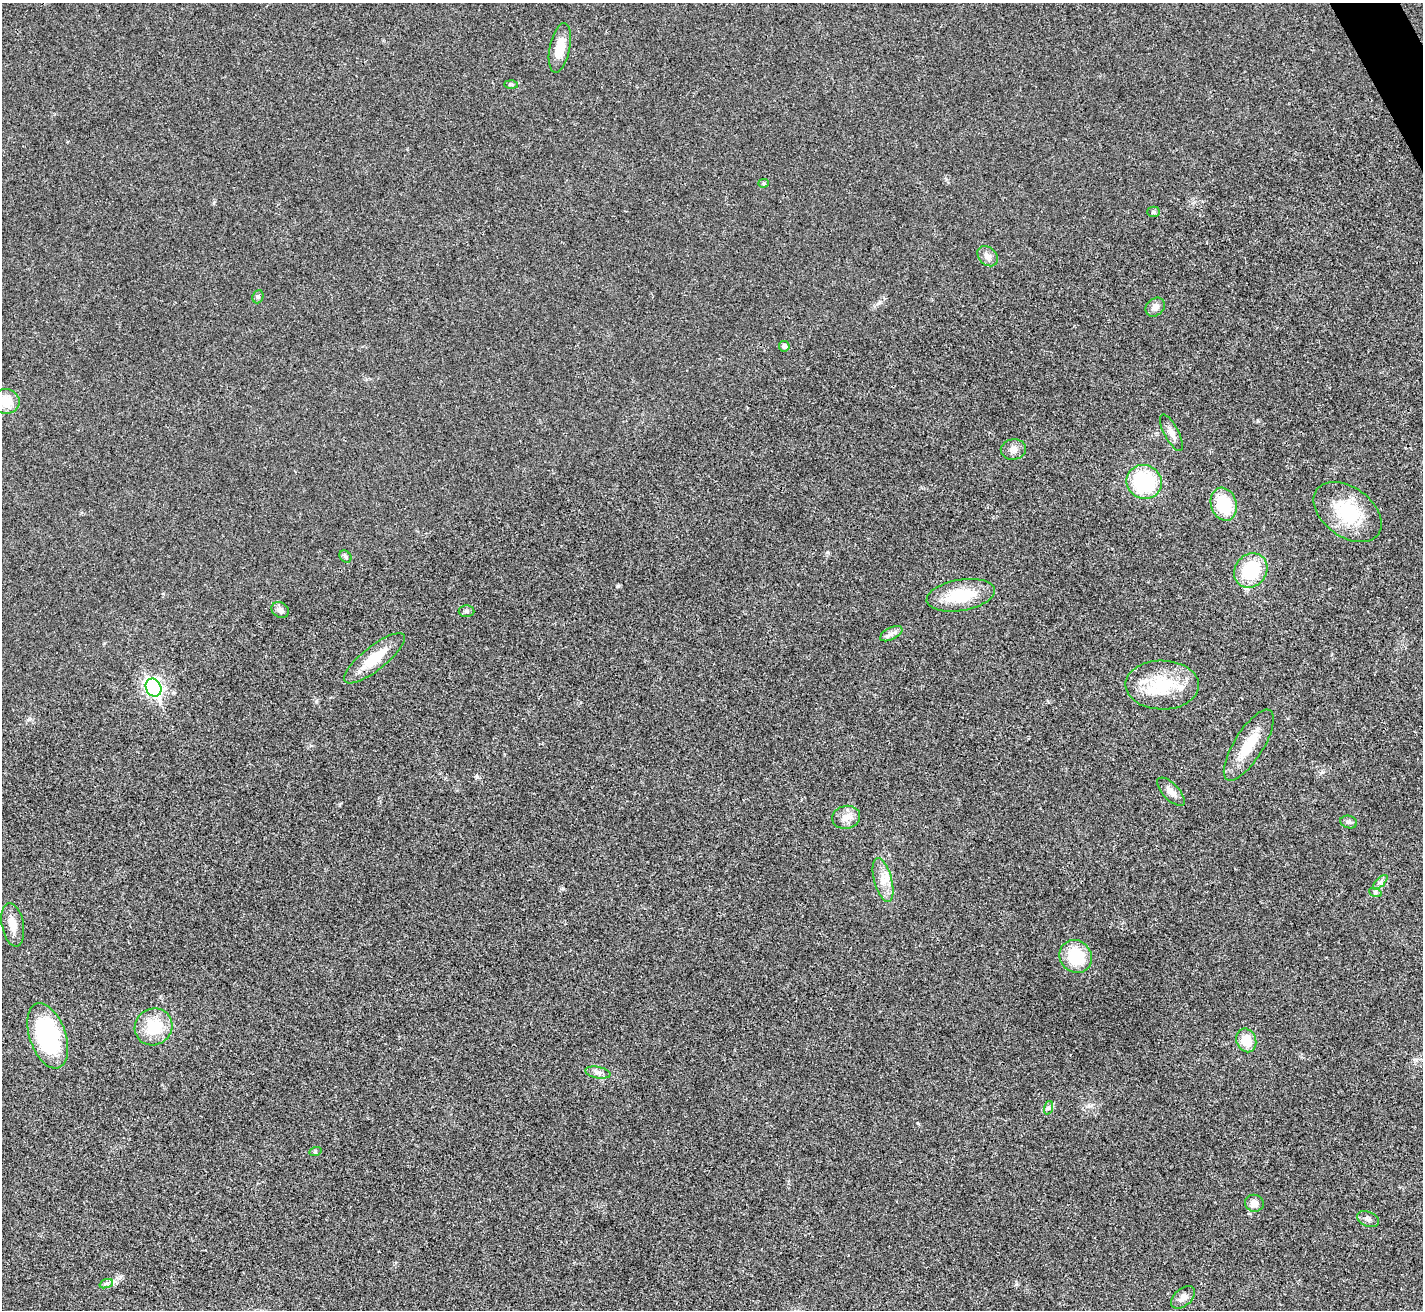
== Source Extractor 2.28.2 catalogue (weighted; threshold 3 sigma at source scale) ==
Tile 10 of 4 x 4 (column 2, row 3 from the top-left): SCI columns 1426-2846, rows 1598-2905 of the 5689 x 5677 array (HDU 1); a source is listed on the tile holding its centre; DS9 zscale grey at full resolution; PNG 1425 x 1312 px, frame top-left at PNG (2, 3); each listed source drawn as its Kron ellipse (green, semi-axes under 4 px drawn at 4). Shown black and unused: <1% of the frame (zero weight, under 3 of 4 exposures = <1% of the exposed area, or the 3 px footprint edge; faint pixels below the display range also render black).
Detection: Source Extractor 2.28.2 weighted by HDU 2 'WHT'; one run over the whole footprint, this tile lists its part. Background 0.0208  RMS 0.0055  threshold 0.0248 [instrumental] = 3 sigma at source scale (4.5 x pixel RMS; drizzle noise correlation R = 1.50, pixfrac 1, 0.05/0.05 arcsec/px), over >= 5 px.
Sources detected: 43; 1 inside a brighter listed object's ellipse — not listed separately; the other 42 listed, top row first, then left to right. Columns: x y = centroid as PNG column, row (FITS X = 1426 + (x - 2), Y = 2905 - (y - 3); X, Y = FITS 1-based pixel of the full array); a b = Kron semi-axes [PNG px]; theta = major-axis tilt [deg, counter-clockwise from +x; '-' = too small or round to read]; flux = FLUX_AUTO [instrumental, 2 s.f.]
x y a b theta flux
560 48 25 10 78 10
511 85 7 4 -1 0.8
763 183 5 4 - 0.72
1154 212 6 5 - 0.87
988 256 11 8 -43 3.4
258 297 7 5 68 0.98
1155 307 10 8 42 3.1
784 346 5 5 - 2
6 401 14 12 -9 10
1171 433 20 7 -62 4
1013 449 12 10 10 3.6
1144 482 18 17 - 45
1224 504 17 12 -73 22
1348 512 38 24 -36 29
345 556 7 5 -46 1.1
1251 571 18 15 52 27
961 595 34 15 10 22
280 610 9 7 -30 2.5
466 611 8 6 0 1.3
891 634 12 6 27 2.4
374 658 37 12 38 16
1162 685 37 24 -1 28
153 688 9 7 -61 170
1249 745 41 14 58 16
1171 792 18 8 -46 4.1
846 817 14 11 13 4.9
1349 822 8 6 -16 1.3
883 880 22 9 -75 7.1
1380 882 9 3 45 1.4
1375 892 6 4 -19 0.95
13 925 22 11 -79 6.5
1076 956 17 15 -52 22
154 1027 19 18 - 19
48 1036 34 18 -71 67
1246 1040 12 10 -68 10
598 1072 13 5 -11 2.3
1048 1108 7 4 71 1
315 1152 6 4 19 0.74
1254 1203 9 8 - 3.6
1368 1219 11 7 -25 2.2
106 1284 7 4 21 1.2
1183 1297 14 8 41 3.2
Isophote crosses this tile's border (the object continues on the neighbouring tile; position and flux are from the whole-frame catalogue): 1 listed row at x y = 6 401
Unlisted compact peaks at least as high as the median listed source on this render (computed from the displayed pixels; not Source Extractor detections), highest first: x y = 617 586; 477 777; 1258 421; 316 701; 827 552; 917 1123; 1016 1284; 120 1277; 29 719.